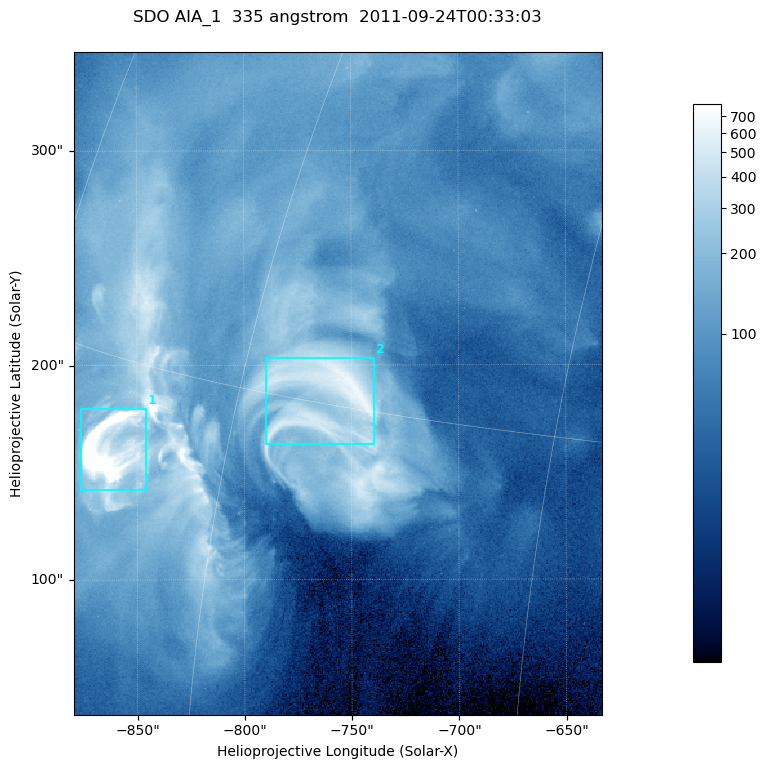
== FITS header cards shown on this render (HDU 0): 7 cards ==
TELESCOP= 'SDO     '           /
INSTRUME= 'AIA_1   '           /
WAVELNTH=                  335 /
WAVEUNIT= 'angstrom'           /
DATE-OBS= '2011-09-24T00:33:03.62' /
CTYPE1  = 'HPLN-TAN'           /
CTYPE2  = 'HPLT-TAN'           /

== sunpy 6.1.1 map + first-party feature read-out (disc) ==
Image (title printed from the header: SDO AIA_1  335 angstrom  2011-09-24T00:33:03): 410 x 514 px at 0.601 arcsec/px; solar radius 956 arcsec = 1592 px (partial field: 2.6% of the solar disc is inside the frame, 100% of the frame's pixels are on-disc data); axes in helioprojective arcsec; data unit not stated in the header (colour bar unlabelled)
Pointing: header CRPIX1/2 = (2042.06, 2043.86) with CRVAL1/2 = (0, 0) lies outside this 410 x 514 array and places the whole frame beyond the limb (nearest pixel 1.41 R_sun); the SolarSoft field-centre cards XCEN/YCEN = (-756.3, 191.5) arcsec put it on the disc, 1309 arcsec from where CRPIX/CRVAL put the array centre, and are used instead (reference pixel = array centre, CRVAL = XCEN/YCEN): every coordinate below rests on XCEN/YCEN
Orientation: roll -0.143 deg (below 1 deg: not rotated)
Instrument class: DISC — disc imager (sunpy class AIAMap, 335 A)
Bright regions (active regions / flare kernels): reference = the on-disc median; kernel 3 px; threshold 5 sigma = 361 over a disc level ~88.8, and >= 1.15x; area >= 210 px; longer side >= 5 px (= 3 arcsec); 2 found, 2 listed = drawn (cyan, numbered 1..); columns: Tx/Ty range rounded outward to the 2 arcsec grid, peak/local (2 s.f.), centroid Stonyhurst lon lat
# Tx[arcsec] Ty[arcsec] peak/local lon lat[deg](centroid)
1 -876..-846 142..180 27 -67 +12
2 -790..-738 162..204 7.5 -55 +15